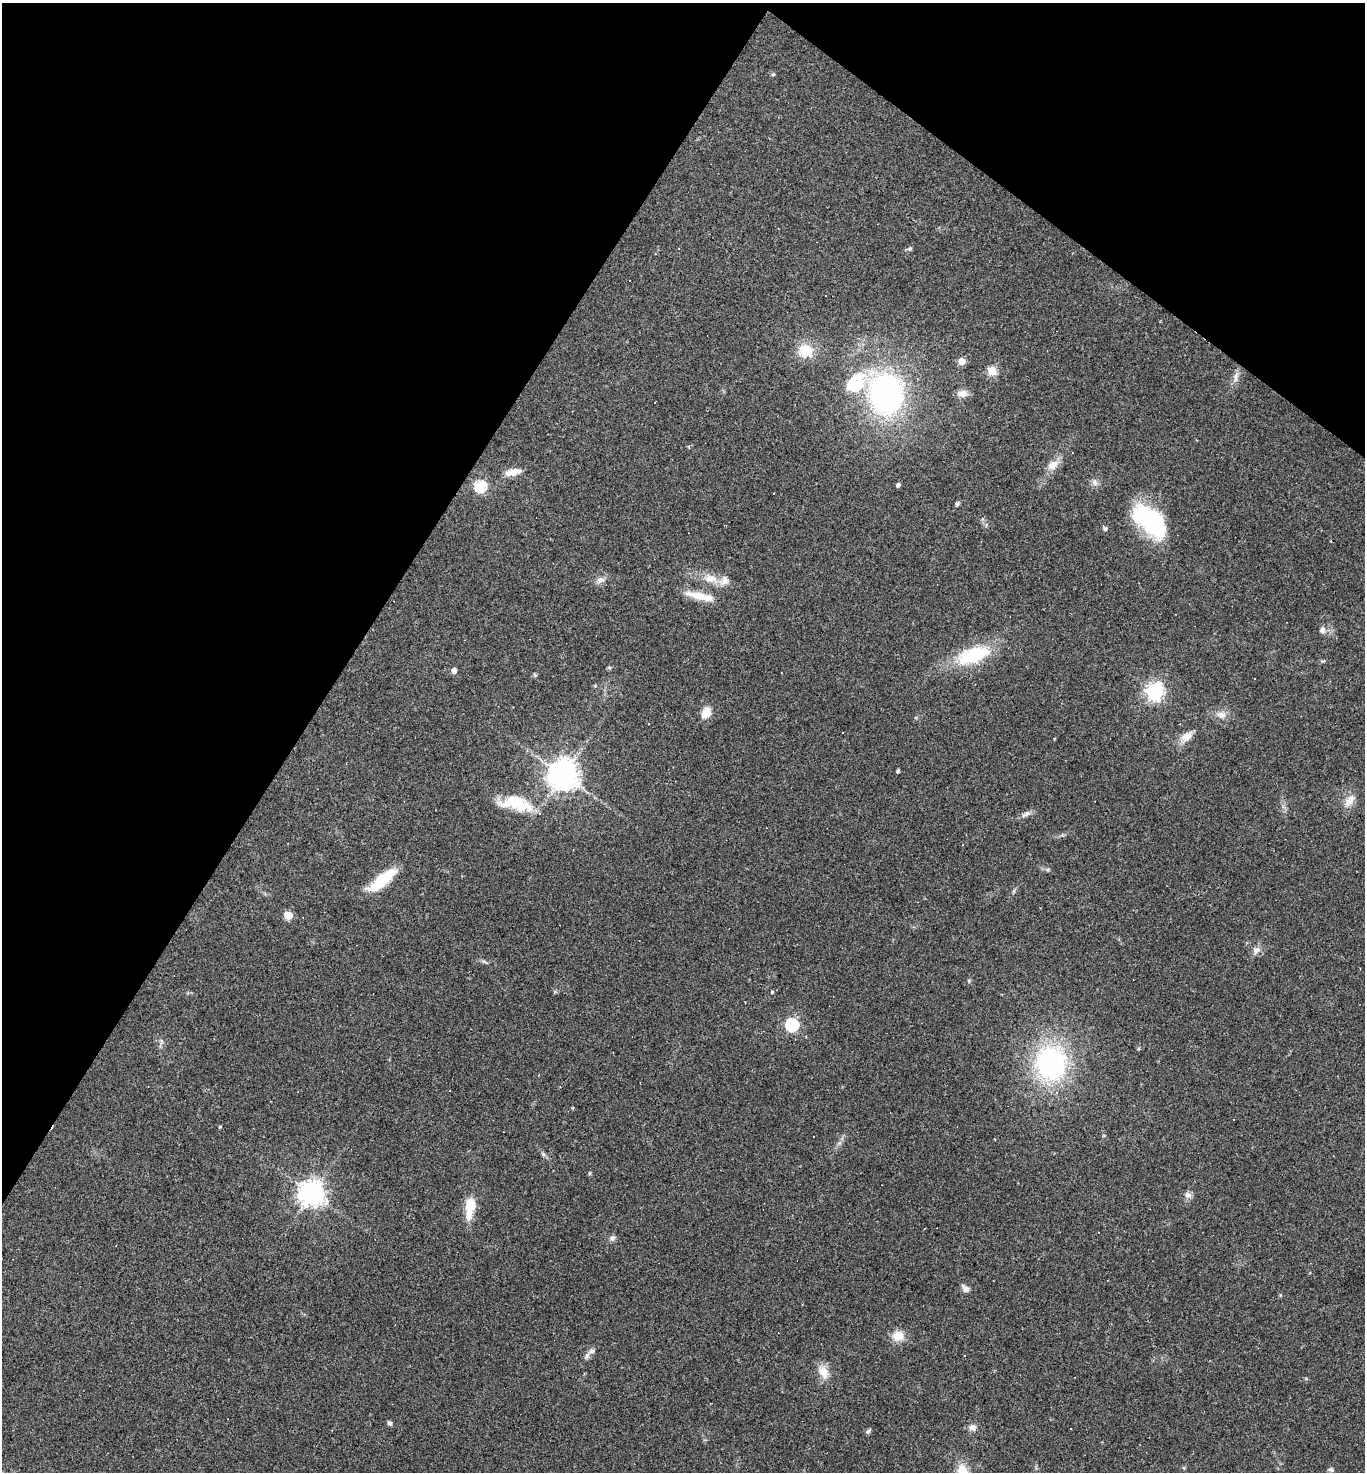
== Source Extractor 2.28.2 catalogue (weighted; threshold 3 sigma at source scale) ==
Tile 2 of 4 x 4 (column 2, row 1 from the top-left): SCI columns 1651-3013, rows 4412-5881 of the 5888 x 5881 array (HDU 1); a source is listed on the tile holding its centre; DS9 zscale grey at full resolution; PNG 1367 x 1474 px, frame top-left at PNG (2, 3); no overlay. Shown black and unused: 30% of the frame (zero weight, under 2 of 3 exposures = <1% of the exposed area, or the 3 px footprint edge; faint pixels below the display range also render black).
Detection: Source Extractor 2.28.2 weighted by HDU 2 'WHT'; one run over the whole footprint, this tile lists its part. Background 0.071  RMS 0.007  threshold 0.0313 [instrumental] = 3 sigma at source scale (4.5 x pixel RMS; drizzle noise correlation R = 1.50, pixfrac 1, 0.05/0.05 arcsec/px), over >= 5 px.
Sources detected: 81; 1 inside a brighter object's white glare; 15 cosmic-ray / hot-pixel residue — not listed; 5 inside a brighter listed object's ellipse — not listed separately; the other 60 listed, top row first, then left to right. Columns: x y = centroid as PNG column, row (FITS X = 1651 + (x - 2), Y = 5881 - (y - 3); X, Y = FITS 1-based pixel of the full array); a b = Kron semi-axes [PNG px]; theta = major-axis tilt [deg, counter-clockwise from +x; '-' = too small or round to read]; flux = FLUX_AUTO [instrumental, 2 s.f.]
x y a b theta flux
773 74 5 5 - 0.85
910 249 6 6 - 1.4
806 350 21 18 -6 14
962 361 5 5 - 15
992 371 5 5 - 34
1236 377 18 5 79 3.7
855 383 32 23 52 31
886 394 33 27 -89 190
962 394 14 9 -5 4.8
655 402 2 2 - 0.38
1072 453 2 2 - 0.53
1053 465 16 10 37 6.7
513 472 22 8 13 6.9
1095 483 9 7 -60 2.6
898 485 4 4 - 2
480 486 6 5 - 72
957 504 6 5 - 1.4
1152 521 33 23 -42 64
1105 528 8 4 -54 2
711 578 20 11 -8 10
600 580 12 7 6 3.4
699 596 36 9 -12 12
1322 630 9 7 82 2.7
973 655 45 19 18 39
454 670 5 4 - 4.5
1254 679 3 3 - 1.2
1155 691 6 6 - 280
706 713 9 7 61 11
1221 715 12 8 -12 4.5
1186 737 15 10 36 6.8
898 771 5 3 - 1.1
563 775 9 9 - 920
514 801 41 22 7 27
1349 801 17 9 55 6.6
1026 814 13 6 30 3
1048 869 6 4 19 0.98
382 880 36 11 41 26
1014 891 6 4 71 0.99
288 915 6 5 - 23
1256 950 10 7 43 3.4
484 962 10 3 -23 1.3
772 992 3 3 - 3.3
792 1025 6 6 - 100
161 1041 7 4 -71 1.3
1051 1063 32 29 87 110
220 1127 4 3 - 0.67
543 1154 7 4 -71 1.3
590 1173 5 3 - 0.75
312 1193 8 8 - 690
1188 1195 10 8 -6 2.9
470 1205 11 8 83 15
612 1238 8 7 - 2.3
966 1288 12 6 -42 2.9
898 1336 15 13 14 8.4
587 1356 11 5 55 2.5
823 1372 20 12 -63 8.3
389 1423 6 5 - 1.4
972 1427 9 8 - 3.7
868 1431 8 5 52 1.3
1331 1470 7 5 -25 1.4